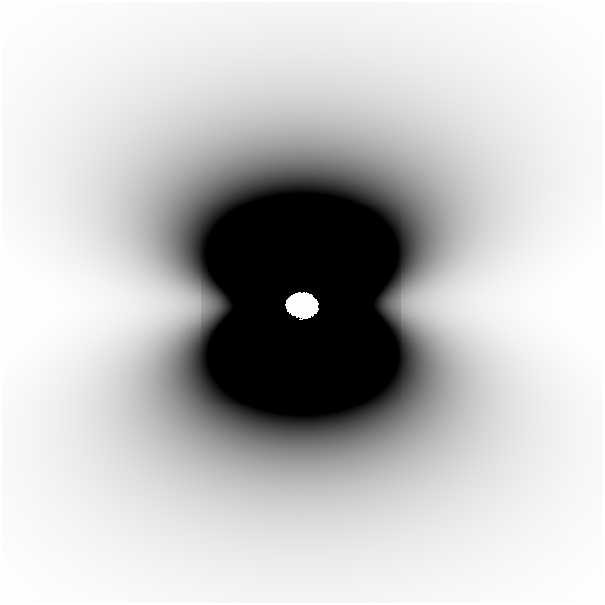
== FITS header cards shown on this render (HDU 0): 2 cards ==
NAXIS1  =                  601
NAXIS2  =                  601

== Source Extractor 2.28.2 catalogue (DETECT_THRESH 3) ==
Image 601 x 601 px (HDU 0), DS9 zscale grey, 1 PNG px = 1 image px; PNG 605 x 605 px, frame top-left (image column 1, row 601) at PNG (2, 2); no overlay
Background -5.37e-09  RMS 1.3e-09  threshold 3.78e-09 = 3 sigma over >= 5 px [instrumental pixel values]
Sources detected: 3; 2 with non-positive FLUX_AUTO (blend fragments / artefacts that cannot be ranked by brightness) are not listed; the other 1 listed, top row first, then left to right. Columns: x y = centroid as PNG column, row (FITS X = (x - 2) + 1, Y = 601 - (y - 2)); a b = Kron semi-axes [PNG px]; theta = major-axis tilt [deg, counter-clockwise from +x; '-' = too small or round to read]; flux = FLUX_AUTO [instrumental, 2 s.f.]
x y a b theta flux
301 305 22 17 -3 59
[2 non-positive-flux detections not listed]